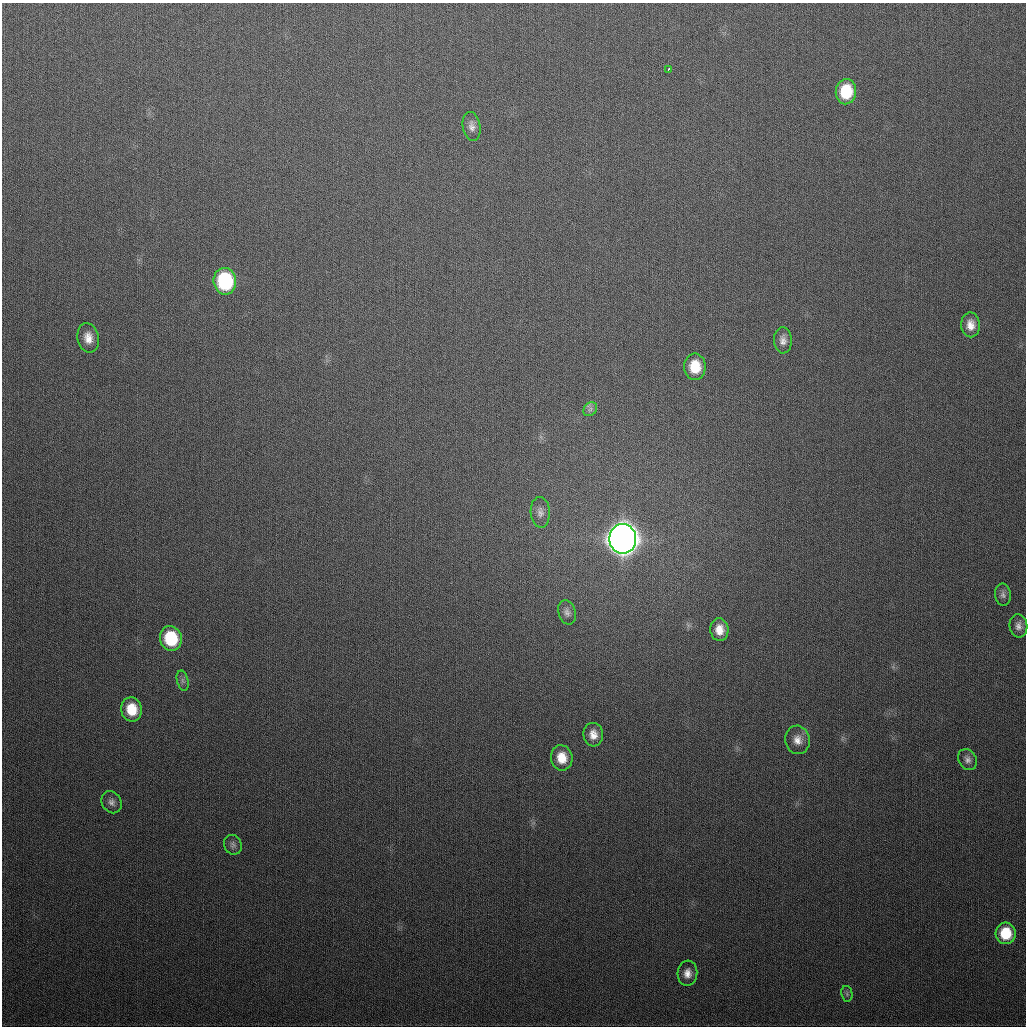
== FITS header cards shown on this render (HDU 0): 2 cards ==
NAXIS1  =                 1024
NAXIS2  =                 1024

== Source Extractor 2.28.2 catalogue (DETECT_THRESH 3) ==
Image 1024 x 1024 px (HDU 0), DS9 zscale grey, 1 PNG px = 1 image px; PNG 1028 x 1028 px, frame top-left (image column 1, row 1024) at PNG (2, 3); each listed source drawn as its Kron ellipse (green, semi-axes under 4 px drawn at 4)
Background 326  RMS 13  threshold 37.7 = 3 sigma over >= 5 px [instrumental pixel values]
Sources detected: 27; all 27 listed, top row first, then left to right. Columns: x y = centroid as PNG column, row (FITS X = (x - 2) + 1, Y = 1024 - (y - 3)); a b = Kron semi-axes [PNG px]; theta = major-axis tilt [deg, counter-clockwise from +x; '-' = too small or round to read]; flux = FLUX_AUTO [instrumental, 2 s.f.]
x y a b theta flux
668 69 3 2 - 1.7e+03
846 92 12 10 86 3.1e+04
472 126 14 9 -80 5.3e+03
225 281 13 11 -82 8.2e+04
970 325 12 9 -88 8.8e+03
88 338 15 10 -78 9.8e+03
783 340 13 9 -87 5.8e+03
695 367 13 10 -89 2.1e+04
590 409 8 6 46 2.6e+03
540 512 15 9 -87 5.5e+03
623 539 15 13 -90 2.0e+06
1003 595 11 8 -82 3.6e+03
567 612 12 8 -73 4.3e+03
1018 626 11 9 -84 5.0e+03
719 630 11 9 -84 1.0e+04
171 638 12 11 - 4.5e+04
183 681 10 5 -77 2.7e+03
132 709 12 10 -78 2.1e+04
593 735 12 9 -84 8.4e+03
797 740 14 12 -78 8.8e+03
562 758 12 11 - 1.5e+04
968 760 11 9 -59 4.2e+03
112 802 12 9 -58 4.4e+03
233 845 10 8 -65 3.2e+03
1006 933 11 10 - 2.7e+04
687 973 12 10 84 7.3e+03
847 994 8 5 -79 2.0e+03